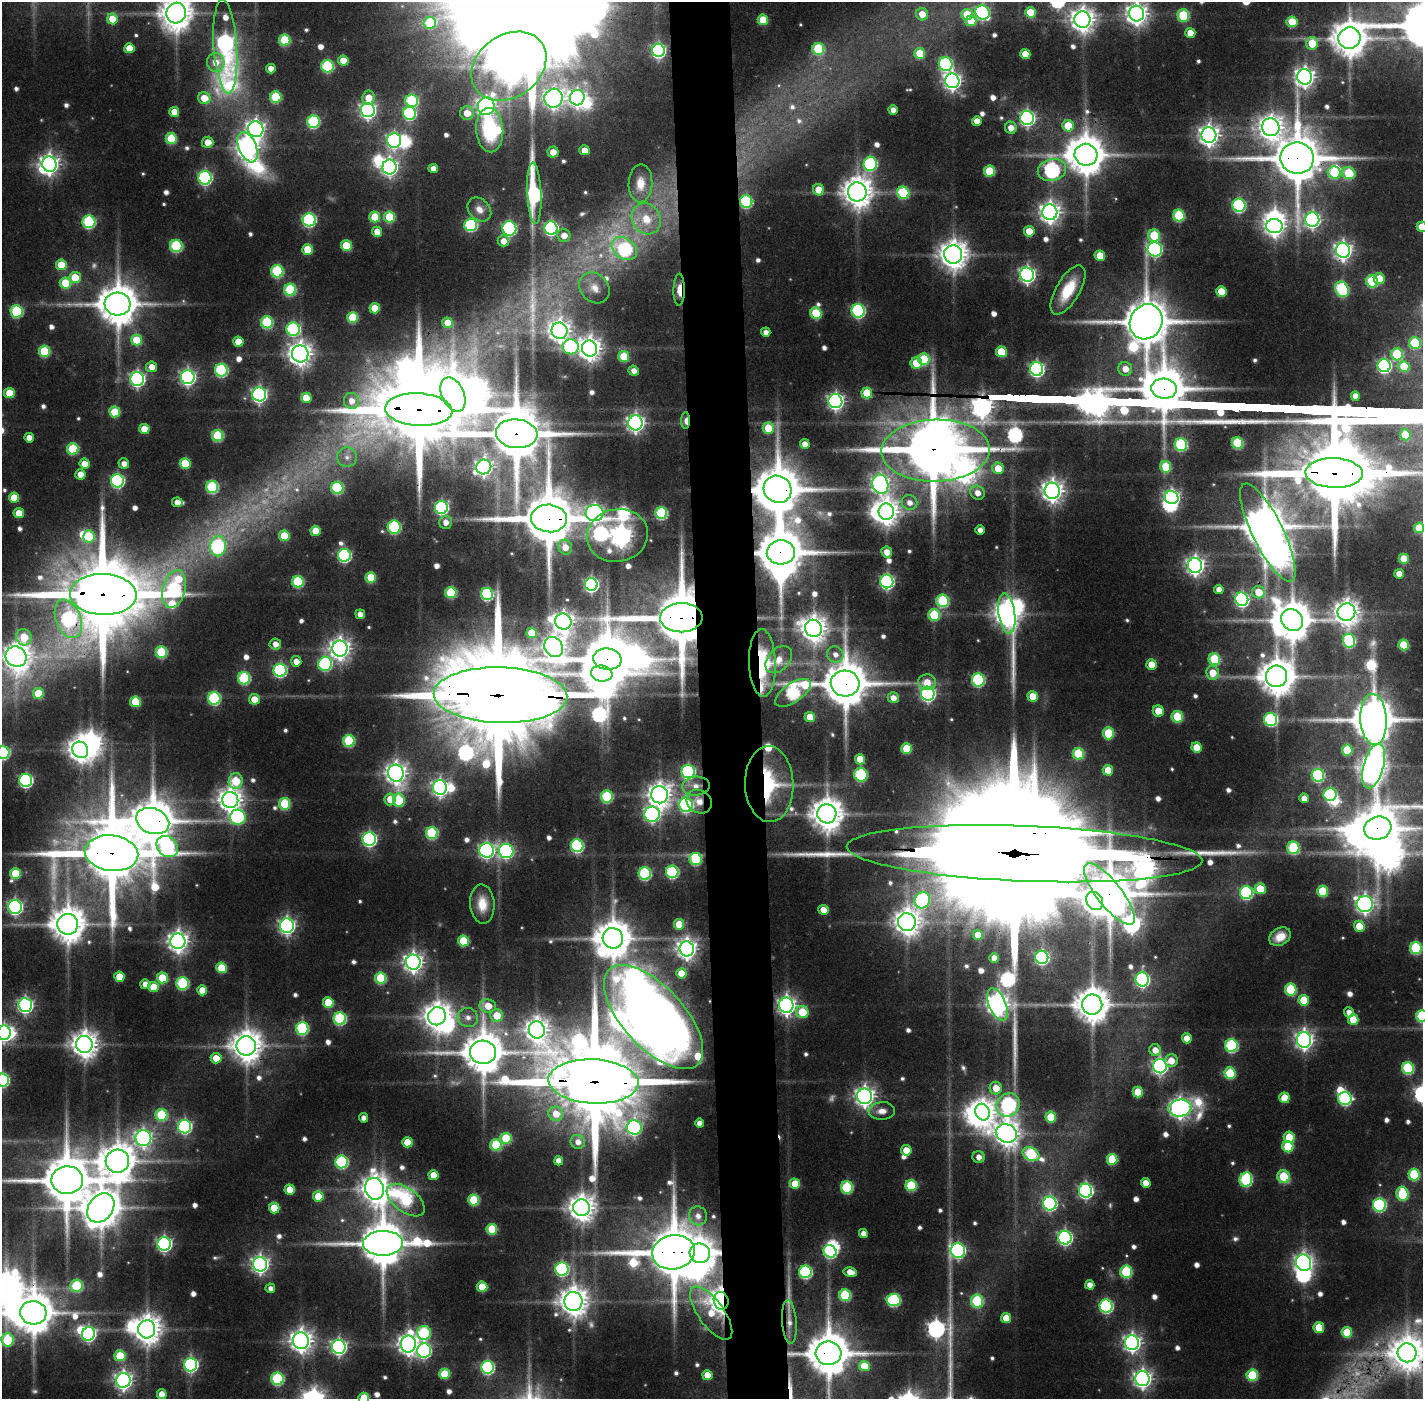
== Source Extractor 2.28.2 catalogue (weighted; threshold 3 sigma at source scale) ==
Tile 5 of 3 x 3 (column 2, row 2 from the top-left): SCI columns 1423-2843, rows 1430-2826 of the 4265 x 4253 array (HDU 1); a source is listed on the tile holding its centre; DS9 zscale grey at full resolution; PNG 1425 x 1401 px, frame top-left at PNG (2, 2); each listed source drawn as its Kron ellipse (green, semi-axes under 4 px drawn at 4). Shown black and unused: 4% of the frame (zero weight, under 3 of 4 exposures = <1% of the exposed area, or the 3 px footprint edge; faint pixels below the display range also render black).
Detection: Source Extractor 2.28.2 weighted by HDU 2 'WHT'; one run over the whole footprint, this tile lists its part. Background 0.0937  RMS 0.008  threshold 0.0362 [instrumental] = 3 sigma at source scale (4.5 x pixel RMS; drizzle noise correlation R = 1.50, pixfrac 1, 0.05/0.05 arcsec/px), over >= 5 px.
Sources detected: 710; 18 too faint to see at this stretch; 36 inside a brighter object's white glare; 1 cosmic-ray / hot-pixel residue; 4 long thin detections or spike segments (spike, bleed or trail) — neither listed nor drawn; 10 inside a brighter listed object's ellipse — not listed separately; of the other 641, all 500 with FLUX_AUTO >= 5.8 (the completeness limit of this list) listed and drawn (141 fainter detections not listed), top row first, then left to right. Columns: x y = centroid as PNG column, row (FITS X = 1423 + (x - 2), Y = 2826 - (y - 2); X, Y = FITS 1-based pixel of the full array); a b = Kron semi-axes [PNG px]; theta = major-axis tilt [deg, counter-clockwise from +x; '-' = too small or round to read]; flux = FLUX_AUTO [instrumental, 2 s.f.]
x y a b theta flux
982 12 7 7 - 170
1030 12 5 5 - 24
176 13 10 9 - 1800
922 14 6 6 - 13
1137 14 8 7 - 680
967 15 6 5 - 26
1183 16 6 6 - 53
112 19 5 5 - 21
763 20 5 5 - 28
1082 20 8 8 - 880
971 21 5 5 - 18
1292 22 5 5 - 30
430 23 6 6 - 42
1190 33 5 5 - 14
1349 38 11 10 - 2200
285 40 5 5 - 56
1312 43 6 6 - 23
225 47 47 11 -86 320
129 48 5 5 - 18
818 49 6 6 - 61
658 50 6 6 - 200
920 53 5 5 - 29
1025 54 5 5 - 16
343 61 5 5 - 17
216 62 9 9 - 11
946 64 7 7 - 130
327 66 6 6 - 87
509 66 40 31 36 2000
271 69 5 4 - 9.5
1305 77 7 7 - 540
952 81 7 7 - 420
276 97 6 5 - 57
204 98 6 6 - 17
368 98 7 6 - 13
553 98 9 9 - 510
577 98 8 7 - 330
412 101 6 6 - 95
486 106 9 8 - 440
368 110 7 7 - 340
893 110 5 4 - 6.4
174 112 5 5 - 12
409 113 6 6 - 110
467 113 7 6 - 14
1027 118 7 6 - 260
977 121 5 4 - 8.5
313 122 6 6 - 100
1068 126 6 5 - 28
1271 127 9 8 - 870
1011 128 6 6 - 9.6
256 129 8 7 - 460
490 130 22 13 -86 63
1209 135 8 7 - 630
171 139 5 5 - 47
394 140 7 6 - 260
208 142 5 5 - 13
248 147 16 9 -67 720
584 150 5 5 - 12
553 152 5 5 - 11
1086 155 11 11 - 2600
1297 158 17 16 - 5100
49 164 8 7 - 520
870 164 7 6 - 130
389 167 7 7 - 380
433 168 5 4 - 7.8
1052 170 14 11 13 220
990 171 5 5 - 42
1334 173 6 6 - 38
1349 173 7 6 - 51
205 178 6 6 - 190
640 183 19 12 88 17
818 190 6 5 - 15
857 192 9 9 - 1500
534 193 31 7 -87 190
903 193 6 6 - 69
746 202 6 6 - 110
1239 205 6 6 - 130
479 209 13 10 -46 8.2
1050 212 8 7 - 620
1179 215 6 5 - 68
375 217 5 5 - 33
389 217 5 5 - 44
646 219 16 14 -56 25
309 220 6 6 - 160
1312 220 7 7 - 280
89 222 6 6 - 110
471 225 6 6 - 110
1274 226 8 7 - 490
1422 227 5 5 - 22
509 228 7 7 - 150
551 228 6 6 - 190
1029 231 5 5 - 18
377 232 5 5 - 14
564 235 6 6 - 10
1154 235 6 6 - 49
503 241 5 5 - 9
176 246 6 6 - 94
346 246 5 5 - 34
307 249 5 5 - 26
624 249 14 10 -36 130
1155 249 7 7 - 190
1343 250 7 7 - 420
953 254 9 9 - 1300
1100 256 5 5 - 23
61 265 5 5 - 29
277 271 6 6 - 87
1027 275 7 7 - 330
75 277 6 5 - 25
1379 279 5 5 - 25
1372 281 6 5 - 67
65 283 5 5 - 35
594 288 17 13 -47 13
1342 289 8 6 -63 130
290 290 6 6 - 76
679 290 16 5 89 11
1068 290 28 12 59 32
1221 291 5 5 - 20
118 304 13 11 -5 3100
375 308 5 5 - 22
17 311 6 6 - 87
858 311 7 6 - 160
816 313 6 5 - 48
353 317 5 5 - 47
267 322 6 6 - 77
1146 322 18 16 60 4500
448 323 5 5 - 18
293 329 7 6 - 130
559 331 8 8 - 700
766 332 4 4 - 5.8
136 340 5 5 - 30
238 342 5 5 - 19
1415 343 6 6 - 55
571 347 8 7 - 100
590 349 8 7 - 830
44 351 5 5 - 56
1001 352 5 5 - 38
300 354 8 8 - 830
1397 354 6 6 - 51
624 356 5 5 - 38
924 359 6 5 - 53
916 363 6 5 - 30
1384 366 6 6 - 180
152 367 5 5 - 11
1404 367 5 5 - 34
1037 369 7 6 - 250
1125 369 7 6 - 10
221 370 6 6 - 110
634 371 5 5 - 6.7
188 377 7 7 - 300
137 379 7 6 - 260
1164 389 13 10 -5 4000
9 393 5 5 - 26
867 393 5 5 - 33
259 394 7 7 - 280
453 394 18 11 -66 2200
1355 396 4 4 - 9
306 398 5 5 - 24
351 401 8 7 - 9.5
835 401 7 7 - 330
419 410 33 16 -3 15000
115 412 5 5 - 37
686 421 8 3 88 11
635 423 7 7 - 400
768 428 6 5 - 27
144 429 5 5 - 19
517 434 21 14 -5 6800
1405 435 5 5 - 29
218 436 6 5 - 64
29 438 5 4 - 8.5
1237 443 6 5 - 59
805 444 5 4 - 8.1
1181 444 6 6 - 110
73 449 6 5 - 60
936 451 54 31 2 10000
347 457 10 9 - 6.7
185 463 5 5 - 37
85 464 5 5 - 14
124 464 5 5 - 7
484 467 7 7 - 370
1166 467 6 5 - 35
998 468 6 5 - 18
1334 473 29 15 -2 14000
80 474 5 5 - 12
117 481 6 6 - 160
880 484 10 8 -71 370
212 487 6 6 - 92
337 488 6 6 - 87
777 489 14 13 - 4600
1052 491 8 7 - 700
977 493 7 7 - 8.3
1172 497 7 6 - 300
14 498 5 5 - 22
177 502 5 5 - 8.7
909 502 8 7 - 6.5
441 507 6 6 - 160
886 512 8 7 - 920
19 513 5 5 - 16
594 513 9 8 - 330
661 513 6 6 - 90
549 518 18 14 -4 6500
446 522 6 6 - 7.3
394 527 7 6 - 87
1419 528 5 5 - 27
980 530 5 4 - 6.4
315 531 5 5 - 19
1268 533 54 15 -64 5100
617 535 31 26 12 960
89 536 6 5 - 35
284 536 5 5 - 34
218 546 10 8 81 110
565 547 7 7 - 9.4
781 552 14 12 3 4600
887 552 5 5 - 9.3
344 555 6 6 - 150
1404 559 5 5 - 22
1195 565 7 7 - 480
1399 574 5 4 - 9.1
371 577 5 5 - 32
887 581 7 6 - 210
298 582 6 5 - 76
591 584 6 6 - 230
174 589 19 11 75 140
1219 589 5 4 - 6.9
1258 592 6 6 - 21
451 593 5 5 - 55
103 594 33 20 -2 14000
487 594 6 6 - 100
1242 599 7 6 - 200
943 601 6 6 - 79
1346 612 9 8 - 1000
360 614 5 4 - 6.2
1007 614 20 8 -82 1100
934 615 6 6 - 51
681 618 21 14 1 7800
68 619 20 12 -69 150
1292 620 11 10 - 2700
563 622 8 8 - 580
813 628 9 8 - 1100
532 633 5 5 - 25
24 637 8 7 - 34
1349 641 7 6 - 110
275 644 6 5 - 7.7
1404 645 5 5 - 32
554 647 10 9 - 680
340 648 8 7 - 660
161 652 6 5 - 64
835 654 8 7 - 6.7
16 657 11 10 - 1300
607 659 14 10 -6 4900
1214 659 6 5 - 61
779 660 16 10 46 12
296 661 5 5 - 9.1
762 663 34 13 -88 67
325 664 7 6 - 140
1151 664 5 5 - 15
280 670 6 6 - 140
1213 673 7 6 - 16
602 674 10 8 -8 2800
1277 676 11 10 - 2300
244 678 6 6 - 91
978 680 6 6 - 110
927 682 9 7 2 12
845 683 14 13 - 4400
38 693 5 5 - 28
793 693 20 9 34 150
928 694 7 6 - 260
500 695 67 28 -2 35000
1033 696 5 5 - 22
214 698 6 6 - 100
893 698 5 5 - 7.9
254 699 5 5 - 16
135 702 5 5 - 37
1158 711 6 5 - 17
810 717 5 5 - 18
1177 717 6 5 - 43
1271 719 6 6 - 110
1374 719 26 13 -87 3900
1108 733 6 5 - 41
349 741 6 5 - 77
1197 747 5 5 - 22
907 749 5 5 - 33
80 750 9 7 -54 840
1347 750 5 5 - 40
3 753 6 6 - 130
1078 754 6 5 - 50
860 759 5 5 - 18
1374 766 23 10 74 1200
1108 770 5 5 - 20
688 771 7 6 - 160
396 773 8 7 - 680
861 775 7 6 - 80
1318 775 6 6 - 100
26 780 6 6 - 170
236 781 8 7 - 37
769 784 38 24 -88 77
696 786 14 9 4 10
440 787 7 7 - 320
659 795 8 8 - 820
1330 795 6 6 - 110
607 797 6 6 - 77
1304 798 5 4 - 8.1
390 799 6 5 - 16
230 800 8 8 - 870
399 800 7 6 - 52
699 802 13 11 -34 10
285 804 6 5 - 52
686 805 7 7 - 180
652 814 7 7 - 260
827 814 9 9 - 1800
238 817 8 7 - 130
153 821 17 12 -21 3900
1378 828 14 11 15 3400
432 833 6 6 - 78
369 839 7 6 - 210
167 846 11 9 -43 140
577 846 6 6 - 130
1293 848 6 6 - 84
487 850 7 7 - 250
506 851 7 7 - 190
111 853 27 18 -7 11000
1024 854 178 28 -2 120000
695 859 6 6 - 79
672 872 6 6 - 110
15 873 5 5 - 35
645 874 6 6 - 110
1260 889 5 5 - 23
1323 891 5 5 - 38
1246 893 6 6 - 130
1109 894 38 12 -52 4700
922 900 8 7 - 130
1095 901 9 8 - 850
482 904 20 12 -86 16
1365 904 8 8 - 430
15 907 7 7 - 240
823 910 5 5 - 11
907 922 9 8 - 1100
68 924 10 10 - 2100
679 924 5 5 - 26
287 926 7 7 - 340
1359 926 5 5 - 19
978 935 5 5 - 11
1280 937 11 8 29 11
613 938 10 10 - 2300
178 941 8 7 - 650
464 941 5 5 - 44
1416 948 6 6 - 79
687 949 7 7 - 580
1042 957 6 6 - 190
994 958 5 4 - 7.4
413 962 7 7 - 540
221 968 5 5 - 34
681 973 5 5 - 17
119 977 5 5 - 21
162 978 5 5 - 37
381 978 5 5 - 54
1142 979 7 6 - 230
183 983 6 6 - 87
145 984 5 5 - 8.7
153 987 5 5 - 24
1291 989 6 5 - 64
202 990 5 5 - 14
1304 1000 5 5 - 27
328 1002 5 5 - 31
997 1004 17 8 -67 790
1092 1004 10 10 - 2100
25 1005 7 6 - 270
786 1005 7 7 - 460
488 1006 8 6 -6 17
802 1012 6 6 - 30
1349 1012 5 5 - 7.2
497 1015 6 6 - 20
437 1016 9 8 - 1200
1422 1016 6 6 - 80
468 1017 10 9 - 7.6
653 1017 65 30 -47 1100
340 1019 6 6 - 110
1353 1019 5 5 - 24
302 1028 6 6 - 110
537 1030 8 8 - 810
4 1033 7 6 - 300
1187 1038 5 5 - 12
1304 1040 7 7 - 460
84 1045 8 8 - 1100
246 1046 9 9 - 1600
1231 1046 6 6 - 120
1155 1050 6 5 - 9.4
483 1052 13 11 -1 3300
216 1058 5 5 - 14
1171 1061 6 6 - 12
1160 1066 7 6 - 320
1408 1068 6 6 - 80
1230 1073 6 5 - 49
2 1080 6 6 - 150
593 1081 45 22 -3 22000
996 1088 6 6 - 15
1138 1092 5 5 - 30
864 1096 8 7 - 540
1284 1098 5 5 - 20
1345 1099 6 6 - 130
1008 1105 12 11 - 170
1180 1108 11 8 6 620
882 1111 13 9 3 8.7
982 1112 8 7 - 880
556 1114 7 7 - 13
161 1115 6 6 - 65
1051 1117 5 5 - 32
363 1118 4 4 - 6.1
699 1123 4 4 - 6.6
185 1127 7 6 - 180
634 1128 7 7 - 210
1006 1133 11 9 -22 1100
1289 1137 6 5 - 35
143 1138 8 8 - 360
506 1138 5 5 - 48
407 1142 5 5 - 23
578 1142 7 7 - 6.9
496 1145 6 5 - 58
1288 1147 6 5 - 41
906 1150 5 5 - 15
1031 1154 9 6 -27 88
979 1157 6 6 - 6.3
1112 1159 5 5 - 46
117 1161 12 11 - 2300
559 1161 4 4 - 9.4
342 1162 6 6 - 110
1414 1174 6 5 - 63
434 1175 5 5 - 18
1283 1176 6 6 - 35
1246 1179 7 6 - 110
67 1180 16 13 2 4900
1146 1183 5 4 - 10
795 1184 5 5 - 23
911 1185 5 5 - 52
847 1187 6 6 - 77
290 1189 5 5 - 16
375 1189 11 9 -74 1200
1085 1191 7 6 - 230
1402 1194 7 6 - 69
318 1196 5 5 - 26
406 1200 22 12 -37 89
474 1200 5 5 - 49
1050 1203 7 6 - 190
1379 1205 6 6 - 150
101 1208 16 12 51 2300
274 1208 5 5 - 27
581 1208 8 8 - 1100
698 1216 9 9 - 7.8
492 1229 5 5 - 41
863 1233 4 4 - 7.5
1065 1238 7 6 - 230
383 1243 20 12 2 4000
164 1244 6 6 - 250
830 1251 7 6 - 120
958 1251 7 7 - 240
673 1252 21 17 10 6300
700 1253 10 9 - 1000
1303 1263 8 7 - 500
260 1264 7 7 - 390
562 1269 6 6 - 150
805 1272 6 6 - 130
850 1272 7 4 -11 11
1126 1272 6 6 - 71
1090 1285 5 4 - 7.3
77 1286 6 6 - 62
482 1287 5 5 - 27
270 1288 5 5 - 5.8
845 1295 6 6 - 64
894 1300 7 6 - 100
573 1301 9 9 - 1400
721 1301 9 7 -75 900
977 1301 6 6 - 79
1106 1306 6 6 - 160
33 1313 13 11 -5 3000
711 1313 31 13 -54 27
1006 1318 5 5 - 20
789 1322 22 7 -86 7.9
1319 1327 5 5 - 30
147 1329 9 8 - 1400
1347 1332 5 5 - 29
424 1333 7 7 - 84
88 1334 7 6 - 210
8 1340 7 6 - 54
301 1341 8 8 - 770
1132 1343 7 7 - 410
408 1344 8 7 - 660
339 1347 7 7 - 290
424 1351 7 7 - 170
829 1353 13 12 - 3600
1407 1353 9 9 - 1400
120 1356 5 5 - 39
191 1365 7 6 - 210
864 1366 5 5 - 21
488 1367 6 6 - 140
445 1374 5 5 - 38
707 1375 5 5 - 18
1252 1375 6 5 - 61
277 1379 6 6 - 88
1142 1379 7 7 - 450
123 1380 7 7 - 440
162 1394 5 5 - 13
364 1398 5 5 - 31
Overlapping masked pixels (flux is a lower limit): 49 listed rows (the first 20) at x y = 982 12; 1297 158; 746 202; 1343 250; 679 290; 118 304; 1146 322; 1164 389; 453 394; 419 410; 686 421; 517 434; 936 451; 1334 473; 777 489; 549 518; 1268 533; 617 535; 781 552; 103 594
Isophote crosses this tile's border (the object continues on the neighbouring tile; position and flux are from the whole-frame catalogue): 15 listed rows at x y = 176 13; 1137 14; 225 47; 1422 227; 1419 528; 16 657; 3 753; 1024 854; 1422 1016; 4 1033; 2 1080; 67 1180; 829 1353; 1407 1353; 364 1398